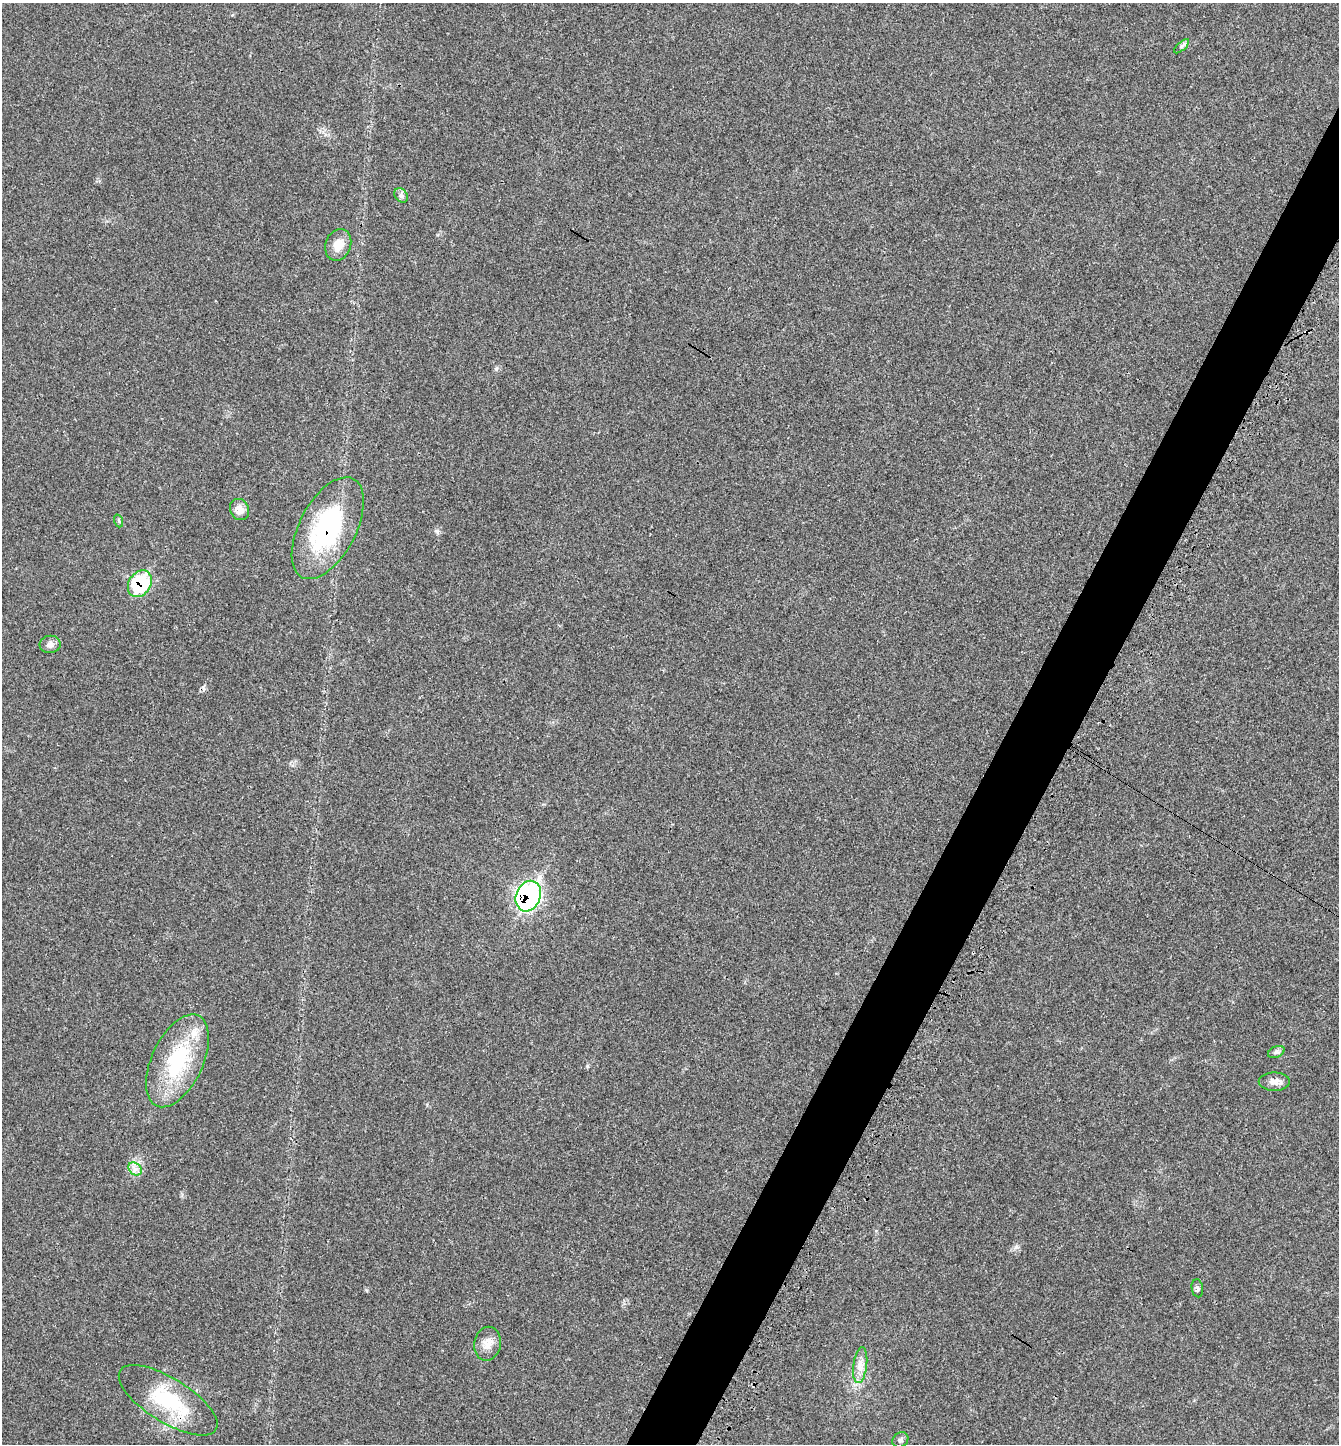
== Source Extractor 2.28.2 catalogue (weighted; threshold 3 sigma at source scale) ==
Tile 10 of 4 x 4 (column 2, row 3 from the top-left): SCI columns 1516-2852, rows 1500-2941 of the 5851 x 5844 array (HDU 1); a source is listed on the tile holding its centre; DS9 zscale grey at full resolution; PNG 1341 x 1446 px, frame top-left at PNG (2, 3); each listed source drawn as its Kron ellipse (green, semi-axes under 4 px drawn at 4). Shown black and unused: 5% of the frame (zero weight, under 3 of 4 exposures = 3% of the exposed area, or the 3 px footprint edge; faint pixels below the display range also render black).
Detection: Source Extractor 2.28.2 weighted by HDU 2 'WHT'; one run over the whole footprint, this tile lists its part. Background 0.0232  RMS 0.0039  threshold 0.0175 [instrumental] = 3 sigma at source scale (4.5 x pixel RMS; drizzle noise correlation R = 1.50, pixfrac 1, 0.05/0.05 arcsec/px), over >= 5 px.
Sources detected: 20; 1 cosmic-ray / hot-pixel residue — neither listed nor drawn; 1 inside a brighter listed object's ellipse — not listed separately; the other 18 listed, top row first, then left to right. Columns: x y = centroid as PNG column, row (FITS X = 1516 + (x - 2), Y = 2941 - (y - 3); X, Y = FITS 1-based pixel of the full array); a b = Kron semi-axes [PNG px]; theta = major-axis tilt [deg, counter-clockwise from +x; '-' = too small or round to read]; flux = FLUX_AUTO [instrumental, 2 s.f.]
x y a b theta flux
1182 46 9 4 42 0.84
401 195 8 6 -54 1.1
338 245 16 12 70 4.9
240 509 11 9 -65 3.6
119 521 6 4 -72 0.55
328 528 55 28 62 45
140 584 14 11 58 28
50 644 10 8 8 1.9
528 896 16 12 68 89
1276 1052 9 5 24 1
177 1061 50 25 65 32
1274 1082 15 9 0 2.7
135 1169 7 5 -44 1.5
1197 1288 9 5 -80 0.99
487 1344 17 13 78 4
860 1365 18 7 83 3.3
168 1400 56 22 -32 27
900 1440 8 7 - 1.2
Overlapping masked pixels (flux is a lower limit): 4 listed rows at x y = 328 528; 140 584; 528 896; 168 1400
Unlisted compact peaks at least as high as the median listed source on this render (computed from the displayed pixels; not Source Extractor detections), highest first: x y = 1016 1247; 437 531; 587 1066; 496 369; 366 1290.